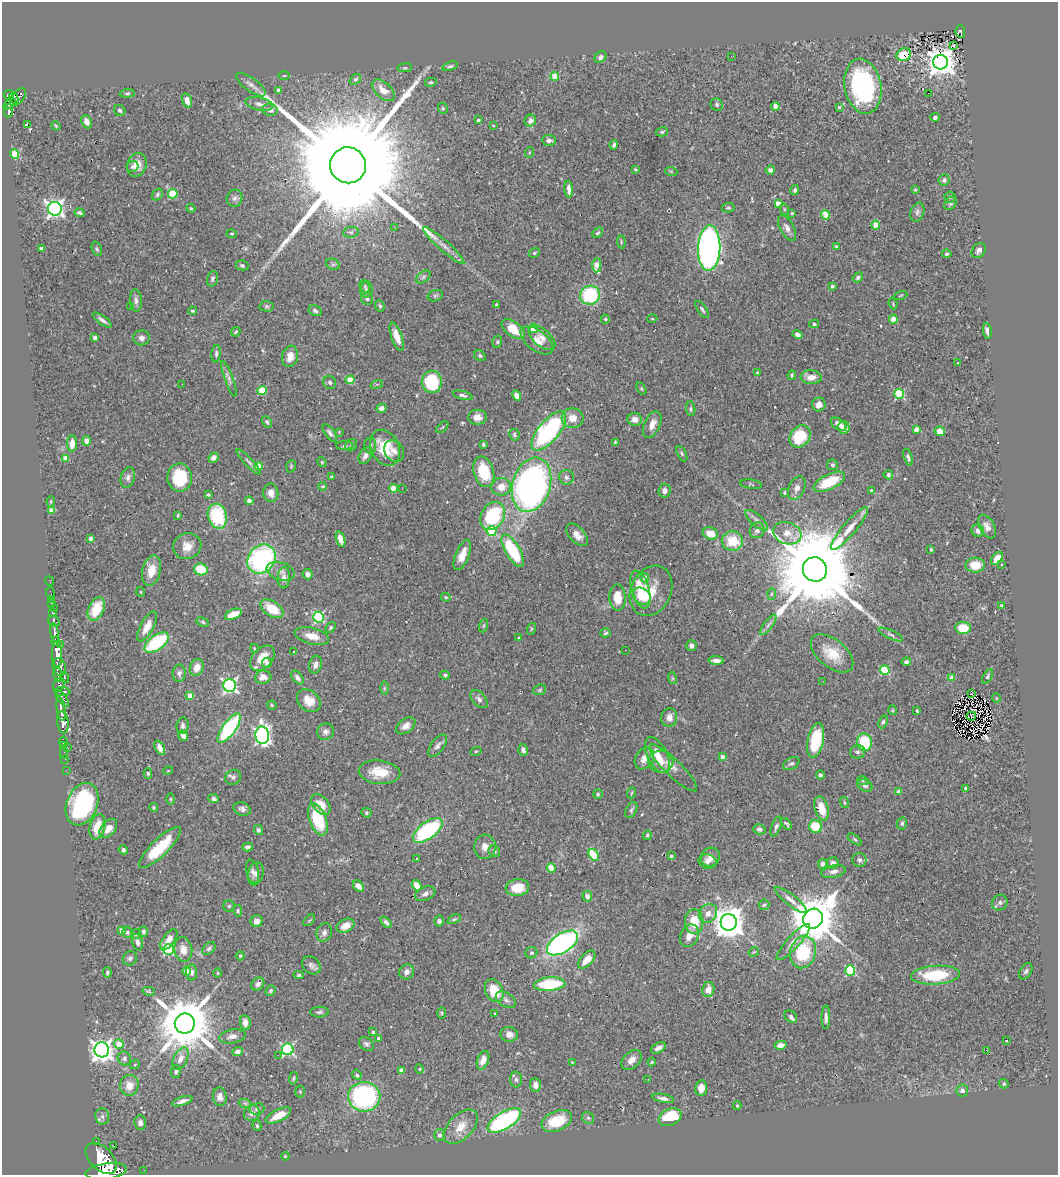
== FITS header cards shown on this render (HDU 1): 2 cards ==
NAXIS1  =                 1056
NAXIS2  =                 1173

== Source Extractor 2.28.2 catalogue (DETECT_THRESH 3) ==
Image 1056 x 1173 px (HDU 1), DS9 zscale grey, 1 PNG px = 1 image px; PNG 1060 x 1177 px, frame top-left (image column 1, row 1173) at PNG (2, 2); each listed source drawn as its Kron ellipse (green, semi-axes under 4 px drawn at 4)
Background 0.735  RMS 0.032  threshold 0.0969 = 3 sigma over >= 5 px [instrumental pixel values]
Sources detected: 514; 2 with non-positive FLUX_AUTO (blend fragments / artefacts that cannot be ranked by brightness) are neither listed nor drawn; of the other 512, the 500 brightest by FLUX_AUTO listed and drawn (12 fainter detections omitted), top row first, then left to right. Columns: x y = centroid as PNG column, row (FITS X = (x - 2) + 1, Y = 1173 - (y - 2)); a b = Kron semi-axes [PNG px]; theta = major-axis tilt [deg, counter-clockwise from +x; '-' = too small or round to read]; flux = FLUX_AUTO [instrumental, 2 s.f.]
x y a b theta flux
960 32 6 4 -84 120
954 45 3 2 - 2.1
904 55 7 6 - 66
731 56 3 2 - 3.4
600 57 6 5 - 7.8
940 62 7 7 - 3000
450 66 8 4 18 4.1
405 68 7 3 8 2.5
284 76 5 3 - 2.1
555 77 4 4 - 60
355 79 6 4 38 4
431 82 6 4 14 3.3
251 84 17 6 -36 12
863 86 28 18 -79 350
278 90 4 4 - 9.8
383 90 14 7 -42 24
127 93 7 4 4 3.7
928 93 2 2 - 9
9 95 5 5 - 490
18 97 10 6 51 460
14 98 5 4 - 290
187 100 7 4 -74 16
10 104 7 4 38 310
259 104 14 6 -12 12
717 105 6 6 - 4.5
775 106 4 4 - 25
839 107 4 4 - 2.5
443 108 6 4 -69 3.3
120 110 6 5 - 4.8
270 110 7 6 - 11
9 111 6 4 85 220
935 117 5 4 - 4.7
478 120 3 3 - 4.9
530 121 6 5 - 9.8
86 122 7 5 -64 11
27 125 3 3 - 87
493 125 3 2 - 1.6
56 126 5 3 - 2.4
662 132 6 4 14 3.3
549 140 7 5 -5 6.8
614 145 4 3 - 5.6
530 152 5 3 - 2
15 154 5 4 - 91
137 165 12 9 70 22
348 165 18 18 - 120000
132 166 6 5 - 4.9
635 169 4 3 - 2.2
770 170 5 4 - 6.9
671 171 6 4 -19 2.4
944 180 6 5 - 6.2
569 189 8 3 -86 11
795 190 5 4 - 5.4
915 190 3 2 - 1.8
157 194 6 5 - 4
173 194 5 4 - 90
950 197 5 5 - 3.1
234 198 8 7 - 7.1
778 203 4 4 - 28
950 203 7 5 51 4.2
191 208 4 3 - 2.1
728 208 6 5 - 3.9
55 209 7 7 - 870
784 209 6 3 -72 2.3
917 212 10 6 72 6.7
79 213 5 3 - 4.7
792 213 4 4 - 2.5
825 215 5 4 - 64
875 225 4 4 - 54
394 227 3 2 - 3.8
787 228 14 6 -61 13
351 232 8 5 6 4.3
598 233 6 3 43 2.6
232 234 5 3 - 2.6
621 242 6 4 -84 3
444 246 27 5 -42 18
837 247 4 3 - 8.7
709 248 23 11 88 1100
41 249 4 4 - 12
97 249 7 5 -72 4.4
979 250 8 6 52 7.2
534 253 6 4 28 2.9
947 254 5 3 - 3.3
333 264 7 5 -29 4.7
242 265 6 5 - 3.6
597 265 7 4 89 41
423 277 8 5 37 5.2
858 277 5 4 - 5.3
212 279 8 5 72 4.8
365 286 6 5 - 3.4
832 286 3 3 - 4.5
366 290 8 6 74 6.3
590 295 10 9 - 150
900 295 7 3 19 2.2
435 296 8 5 16 4.8
367 299 6 6 - 4.7
136 300 11 6 -86 8
893 304 5 3 - 2.1
496 305 3 3 - 4.4
267 306 7 5 -2 3.9
380 306 6 5 - 3.7
130 307 2 2 - 2.7
702 309 10 4 -54 4
192 311 4 3 - 2.6
315 311 7 5 -26 5
605 319 4 4 - 3.9
652 319 5 3 - 1.8
893 319 4 4 - 24
102 320 11 3 -36 7.6
814 324 5 4 - 3
533 328 5 4 - 41
513 329 13 7 -37 38
987 331 8 4 -81 8
236 332 5 3 - 3
797 334 5 4 - 8.9
397 337 15 5 -71 24
95 338 4 3 - 9.7
141 338 8 7 - 9.8
542 338 16 8 -41 16
537 340 19 10 -37 22
497 342 6 5 - 3.5
216 354 9 4 86 5.3
290 356 11 8 79 20
480 356 6 5 - 4.2
957 363 4 2 - 1.7
757 373 3 3 - 3.2
792 375 5 3 - 3.2
811 377 10 7 -5 20
229 379 18 4 -70 8.9
350 380 4 4 - 45
330 382 7 6 - 5.6
432 382 11 10 - 110
182 384 2 2 - 2.7
377 384 6 4 18 2.9
641 388 6 4 -59 2.8
262 390 4 4 - 91
899 394 5 5 - 150
463 395 10 4 -14 5.7
517 396 5 4 - 16
819 404 7 6 - 14
382 408 5 4 - 9.1
691 409 7 4 -85 4
477 417 9 7 2 16
572 418 11 10 - 25
635 419 7 6 - 15
267 422 6 4 -61 3.8
652 424 14 8 66 18
839 424 9 5 -37 14
442 427 7 3 44 2.3
844 427 6 5 - 18
916 430 4 4 - 25
549 431 24 10 50 350
940 431 5 4 - 22
339 432 4 4 - 1.9
330 433 10 4 -53 6.9
514 435 6 5 - 4.6
800 436 12 9 52 84
87 441 4 4 - 14
615 442 4 4 - 2.5
72 443 8 5 88 18
351 445 6 5 - 4.1
370 445 8 6 87 5.4
483 445 4 3 - 4.3
345 446 8 4 1 4
385 448 19 14 -64 71
394 451 11 9 -55 11
682 454 8 4 -64 4.2
365 456 9 6 60 9.2
908 457 9 4 -72 5.1
66 458 4 4 - 28
213 458 5 4 - 10
249 462 17 4 -46 7.3
322 462 5 4 - 2.5
832 465 6 5 - 4.3
258 466 4 4 - 58
291 466 6 4 71 3
484 472 16 10 -73 83
888 475 5 4 - 5
128 477 10 7 73 8.4
180 477 14 12 -89 95
331 477 4 4 - 2.3
566 477 7 7 - 6.8
829 482 17 7 26 81
751 484 11 4 -9 3.1
531 485 28 19 73 830
323 486 4 3 - 2.8
501 487 10 8 11 25
393 488 4 4 - 41
797 488 12 8 66 12
402 489 2 2 - 3.6
871 490 3 2 - 2.2
665 491 7 6 - 10
271 493 9 7 -84 16
784 493 4 3 - 2.7
208 495 3 3 - 2.6
249 501 4 4 - 16
51 502 5 4 - 2.9
52 510 4 4 - 24
178 515 4 3 - 2.5
217 516 13 9 -73 140
493 516 15 11 59 160
757 520 14 5 -41 10
987 527 13 7 -62 14
849 528 27 6 50 30
757 530 8 7 - 7.8
492 531 5 5 - 99
978 531 6 6 - 11
710 533 8 6 -20 32
787 533 15 11 -18 24
577 535 14 7 -46 19
91 538 4 3 - 9.7
341 539 8 4 -72 18
732 541 10 9 - 59
187 546 14 12 22 24
931 550 3 3 - 2.9
513 551 18 7 -60 130
462 555 16 7 68 27
261 559 15 13 48 340
997 559 7 4 53 22
975 565 9 7 1 41
1001 565 3 3 - 2.9
201 569 7 5 -21 67
815 569 12 12 - 57000
151 571 15 9 76 33
281 571 14 8 -17 15
308 574 5 5 - 8
284 578 10 6 87 9.8
645 578 5 4 - 14
49 581 5 2 - 15
640 589 19 9 -74 53
651 591 26 20 63 58
141 592 5 3 - 1.8
51 593 6 2 -72 15
771 594 6 4 88 2.8
642 596 10 7 -39 46
446 597 5 4 - 2.6
617 598 13 8 -87 37
51 599 2 2 - 7.3
52 603 3 3 - 44
1002 606 3 3 - 3.7
54 608 2 2 - 8.8
96 609 12 7 66 62
272 609 13 7 -33 54
53 613 3 3 - 150
233 614 9 5 22 34
319 617 5 5 - 220
54 621 6 5 - 330
203 622 6 4 -28 3.5
484 625 7 3 71 2.7
768 625 12 4 54 7.6
147 626 16 6 62 27
331 627 6 4 51 3
963 628 8 6 -4 44
531 629 6 3 72 2.5
55 633 9 4 -79 1300
605 633 5 4 - 3.6
891 634 13 4 -25 5.8
312 636 17 8 -14 27
519 638 4 3 - 3.7
55 641 4 3 - 520
157 643 14 7 37 160
61 645 3 3 - 150
691 646 5 5 - 8.9
254 648 4 3 - 1.8
625 650 2 2 - 1.9
294 651 3 3 - 2.5
832 653 25 14 -39 49
57 654 13 5 -87 3000
262 658 15 9 47 37
716 661 7 4 -2 11
906 662 5 3 - 6
267 663 5 5 - 8.4
315 665 9 6 74 11
59 667 9 6 -69 1300
197 667 8 6 67 23
885 670 5 4 - 110
179 673 9 6 89 7.3
58 675 7 3 -81 470
445 675 5 4 - 3.5
987 676 8 4 61 4.5
263 677 8 6 7 13
64 678 5 3 - 160
297 678 8 5 -50 7.4
672 678 6 4 -71 2.7
952 678 4 3 - 15
823 681 2 2 - 4.6
59 685 7 5 65 610
230 686 6 6 - 480
384 688 6 4 89 3.1
540 690 6 5 - 3.4
62 692 8 4 -4 630
971 694 3 2 - 2
190 695 4 4 - 27
62 698 10 4 -54 560
996 698 5 3 - 1.6
479 699 10 6 -48 8.2
309 701 13 10 -40 27
272 705 5 4 - 2.6
61 709 12 3 -81 1500
892 710 5 3 - 1.7
917 711 3 3 - 2.6
971 716 5 3 - 3.3
669 717 9 8 - 14
63 722 11 5 -82 1900
883 722 6 4 69 4
182 726 8 6 83 6.9
406 726 11 7 37 14
229 728 17 6 54 230
325 732 8 8 - 9.5
262 735 9 6 -87 620
183 736 5 4 - 9.1
816 740 17 8 78 110
63 741 5 3 - 40
864 742 9 7 -77 95
64 746 3 2 - 14
438 746 13 6 54 8.8
68 748 3 2 - 75
160 748 8 4 -64 12
523 750 6 4 -76 7.7
476 751 6 3 19 2.3
857 752 7 6 - 6.2
64 753 5 2 - 20
657 755 19 10 -63 38
723 757 4 3 - 12
644 758 11 9 58 19
65 759 2 2 - 12
661 762 12 11 - 25
791 764 9 5 30 6
673 768 32 8 -44 22
66 770 2 2 - 12
168 771 5 3 - 1.6
379 772 21 11 -6 48
148 773 5 4 - 3.5
820 775 4 4 - 4.5
233 777 8 7 - 6.7
863 781 6 4 -19 2.6
865 786 8 5 -25 5.6
965 788 4 3 - 4.2
898 791 4 4 - 5.9
631 793 5 3 - 2
598 794 5 4 - 2.9
170 799 6 4 -90 2.6
214 799 5 4 - 6.2
844 802 5 3 - 2.3
82 804 22 15 68 220
321 805 12 7 -50 23
154 808 4 4 - 2.4
821 808 12 6 -74 35
242 809 9 6 -22 8.4
631 810 8 5 62 5.1
366 813 5 4 - 3.2
318 819 17 8 -69 100
902 823 6 5 - 3.8
786 824 7 3 -47 4.4
776 826 10 4 69 5.7
97 827 13 7 76 38
815 827 6 6 - 58
108 828 11 7 49 20
759 829 6 5 - 7.4
258 830 5 4 - 5.6
428 830 17 8 36 230
647 835 5 4 - 3.1
855 839 8 4 -36 3.6
248 847 5 4 - 7.1
485 847 12 11 - 16
160 848 28 8 45 84
123 850 5 4 - 7.2
494 851 6 5 - 4.3
594 855 6 4 -57 79
671 856 3 3 - 3.9
710 857 10 9 - 17
416 858 3 2 - 2.4
859 860 7 7 - 6.7
707 861 9 7 -12 9
833 863 6 5 - 6.6
822 864 5 4 - 6.4
551 868 4 4 - 50
252 871 12 6 -78 8.2
834 871 12 6 11 10
256 874 12 7 76 9
417 885 6 4 -53 26
358 886 6 4 -49 10
517 887 12 8 7 37
425 894 11 6 23 8.6
587 896 5 5 - 8.6
791 900 20 5 -38 14
1000 903 8 7 - 7.7
764 905 5 5 - 3.4
229 906 6 5 - 3.3
238 911 6 4 -80 3.3
708 913 10 8 49 16
454 919 7 4 25 3.3
813 919 10 9 - 10000
309 920 7 3 44 2.2
256 921 6 6 - 15
439 921 5 5 - 4.9
386 922 6 4 -47 5.3
694 922 12 9 -89 49
729 922 8 8 - 3800
345 926 9 6 26 17
121 930 4 4 - 23
127 932 6 5 - 3.4
143 932 5 4 - 5.8
324 933 9 7 71 8.6
136 934 5 5 - 3
689 936 12 8 66 21
169 940 12 6 54 23
137 942 8 5 -75 9.3
793 942 24 6 48 19
562 943 17 9 33 590
209 948 7 5 40 4.9
168 949 5 5 - 160
183 950 12 9 -80 22
754 952 5 3 - 2
803 952 16 13 75 110
531 953 6 5 - 4.6
240 956 4 4 - 2.7
130 958 7 6 - 5.8
587 960 11 6 48 28
311 965 10 8 -43 8.2
850 970 5 5 - 170
186 971 4 4 - 16
1026 971 9 5 57 5.1
107 972 5 4 - 4.6
191 972 8 5 89 6.7
406 972 8 7 - 11
218 973 5 3 - 1.9
299 975 5 4 - 3.4
935 975 24 9 4 120
258 984 7 6 - 7.5
550 984 16 7 4 140
708 989 7 6 - 19
149 991 6 4 -10 3
271 991 6 4 55 3.1
494 991 12 8 -63 52
506 1000 11 7 -33 9.1
319 1012 9 5 1 5.5
442 1013 6 4 -90 2.5
495 1014 3 3 - 2.4
791 1017 7 5 -44 6.8
826 1017 12 4 90 7.7
185 1023 10 10 - 15000
245 1023 7 5 -81 15
373 1032 4 3 - 6.1
509 1034 9 7 -5 13
232 1036 13 7 10 12
379 1038 3 3 - 8.5
1006 1041 3 2 - 2
119 1044 5 4 - 35
366 1044 8 6 -41 5.7
781 1045 6 4 11 13
659 1048 8 5 28 9.5
288 1049 6 5 - 310
102 1050 7 7 - 1500
986 1050 3 2 - 23
237 1052 5 4 - 7.1
278 1055 2 2 - 28
124 1058 7 6 - 5.6
180 1059 12 6 64 17
483 1060 9 5 70 18
632 1060 12 8 45 16
572 1062 4 3 - 1.8
652 1062 4 4 - 2.4
135 1064 5 3 - 2.1
420 1069 5 3 - 2.1
401 1070 4 4 - 15
176 1071 6 4 87 4.8
357 1075 5 4 - 5.1
293 1078 6 3 79 2.8
516 1079 8 6 -86 5.2
648 1080 3 2 - 3.4
1004 1084 5 4 - 3.7
129 1085 10 9 - 25
535 1085 7 5 -84 13
701 1088 8 6 82 19
962 1091 6 6 - 9.5
300 1092 6 5 - 3
220 1097 9 7 -82 12
364 1097 16 15 - 350
663 1098 11 4 -11 9.4
182 1101 11 4 18 9.6
245 1103 6 4 -19 3.3
737 1106 4 3 - 2.9
257 1109 7 5 10 5.5
252 1113 8 7 - 11
102 1116 8 7 - 7.3
278 1116 14 6 26 32
670 1117 12 8 22 100
588 1118 6 5 - 4.4
504 1120 19 8 31 340
557 1121 16 10 23 72
140 1123 7 6 - 8.7
257 1126 5 4 - 3.8
461 1127 21 12 45 36
439 1135 6 5 - 6.1
96 1142 3 3 - 79
114 1146 2 2 - 2.8
285 1156 4 4 - 2
101 1158 19 11 -45 7000
144 1170 2 2 - 10
106 1171 21 8 8 6000
At the frame edge (FLAGS 8, measured only in part): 1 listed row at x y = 106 1171
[12 fainter detections neither listed nor drawn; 2 non-positive-flux detections neither listed nor drawn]